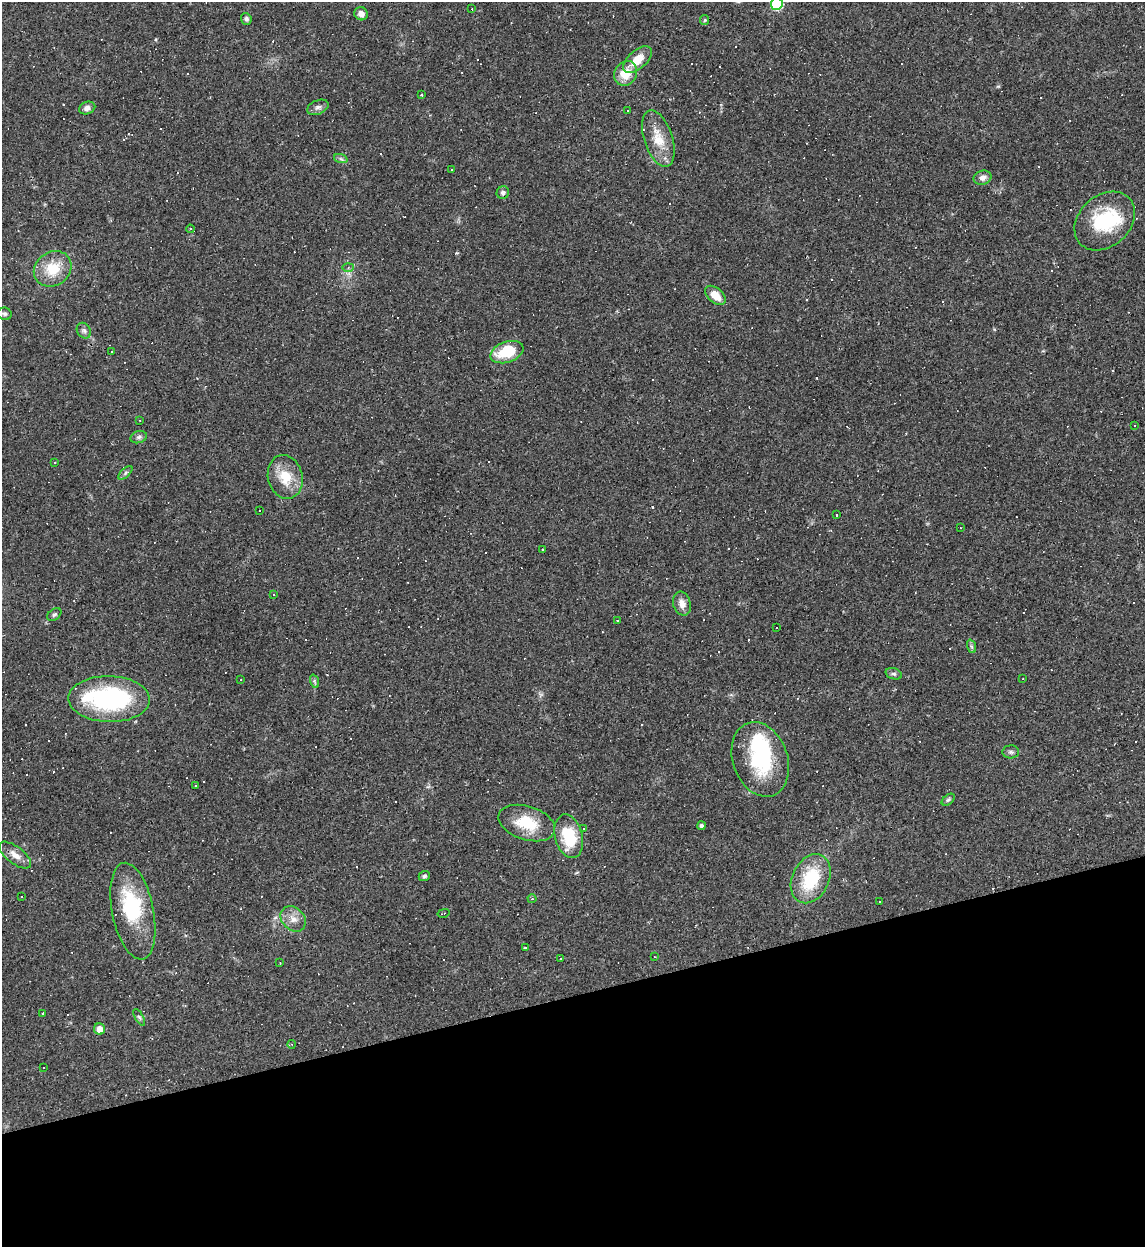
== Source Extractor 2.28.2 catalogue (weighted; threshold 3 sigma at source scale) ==
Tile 14 of 4 x 4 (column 2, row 4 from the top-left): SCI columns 1280-2422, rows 1-1245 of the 4959 x 4984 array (HDU 1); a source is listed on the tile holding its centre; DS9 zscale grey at full resolution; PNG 1147 x 1249 px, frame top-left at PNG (2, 2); each listed source drawn as its Kron ellipse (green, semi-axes under 4 px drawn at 4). Shown black and unused: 20% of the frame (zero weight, under 2 of 3 exposures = <1% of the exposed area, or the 3 px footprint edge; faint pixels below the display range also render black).
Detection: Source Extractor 2.28.2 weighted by HDU 2 'WHT'; one run over the whole footprint, this tile lists its part. Background 0.0561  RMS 0.0052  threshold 0.0234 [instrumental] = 3 sigma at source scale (4.5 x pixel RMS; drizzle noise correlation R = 1.50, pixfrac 1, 0.05/0.05 arcsec/px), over >= 5 px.
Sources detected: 151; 2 inside a brighter object's white glare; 74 cosmic-ray / hot-pixel residue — neither listed nor drawn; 3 inside a brighter listed object's ellipse — not listed separately; the other 72 listed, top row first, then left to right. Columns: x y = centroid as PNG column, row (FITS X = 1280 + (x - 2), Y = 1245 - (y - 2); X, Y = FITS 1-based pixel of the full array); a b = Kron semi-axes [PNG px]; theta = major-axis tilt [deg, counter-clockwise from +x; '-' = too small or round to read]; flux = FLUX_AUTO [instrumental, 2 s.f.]
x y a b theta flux
777 4 6 6 - 46
472 9 3 3 - 0.4
361 14 7 6 - 2.9
246 19 6 5 - 1.3
705 20 5 4 - 0.58
638 60 17 9 42 8.4
626 73 13 11 57 11
422 95 3 3 - 0.76
318 107 11 7 21 1.9
87 108 8 6 22 2.1
628 110 3 3 - 2
658 139 29 14 -72 11
341 159 7 4 -18 1.1
452 170 3 2 - 0.63
983 178 9 7 13 2.6
503 193 6 6 - 1.6
1105 221 33 25 42 32
190 229 4 4 - 0.58
348 267 6 4 2 0.84
53 269 20 17 35 14
715 295 12 7 -40 6.3
5 314 7 6 - 1.2
84 331 8 6 -56 1.5
112 351 2 2 - 0.42
507 352 17 10 19 18
140 420 3 3 - 0.85
1135 425 3 2 - 0.5
139 437 8 6 17 1.4
54 463 3 3 - 1.3
125 473 9 4 43 1.1
285 477 22 17 -76 13
259 510 3 2 - 0.78
836 514 3 3 - 2.4
960 528 3 2 - 0.66
542 550 2 2 - 0.44
274 594 3 3 - 0.77
682 604 12 8 -73 4.1
54 614 8 5 38 1.1
617 621 3 3 - 1.1
777 628 2 2 - 0.43
971 646 7 4 -71 0.99
894 674 8 5 -17 1.2
1023 679 3 2 - 0.33
241 680 2 2 - 0.32
314 681 7 4 -71 0.92
109 699 41 23 -2 72
1011 752 8 6 1 1.4
760 759 38 27 -70 39
196 785 3 2 - 0.57
948 800 7 4 40 0.91
527 823 29 16 -18 17
702 826 4 4 - 1.7
584 828 3 2 - 0.62
569 836 22 13 -75 21
15 855 19 8 -37 4.5
424 876 6 5 - 1
811 879 26 18 65 27
21 896 3 3 - 4.5
532 899 4 4 - 0.56
879 901 2 2 - 0.37
133 911 49 20 -79 36
444 913 6 3 15 0.6
293 919 14 11 -45 4.5
526 947 3 3 - 1.8
654 957 3 2 - 0.39
560 959 2 2 - 0.42
280 963 2 2 - 0.33
43 1013 3 3 - 0.9
139 1017 9 4 -60 0.96
99 1029 6 5 - 4.5
292 1044 4 3 - 0.39
44 1067 3 3 - 3.7
Isophote crosses this tile's border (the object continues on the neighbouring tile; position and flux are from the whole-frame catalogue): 1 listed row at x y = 777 4
Unlisted compact peaks at least as high as the median listed source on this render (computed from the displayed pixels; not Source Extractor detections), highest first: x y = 994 329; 456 253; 156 39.